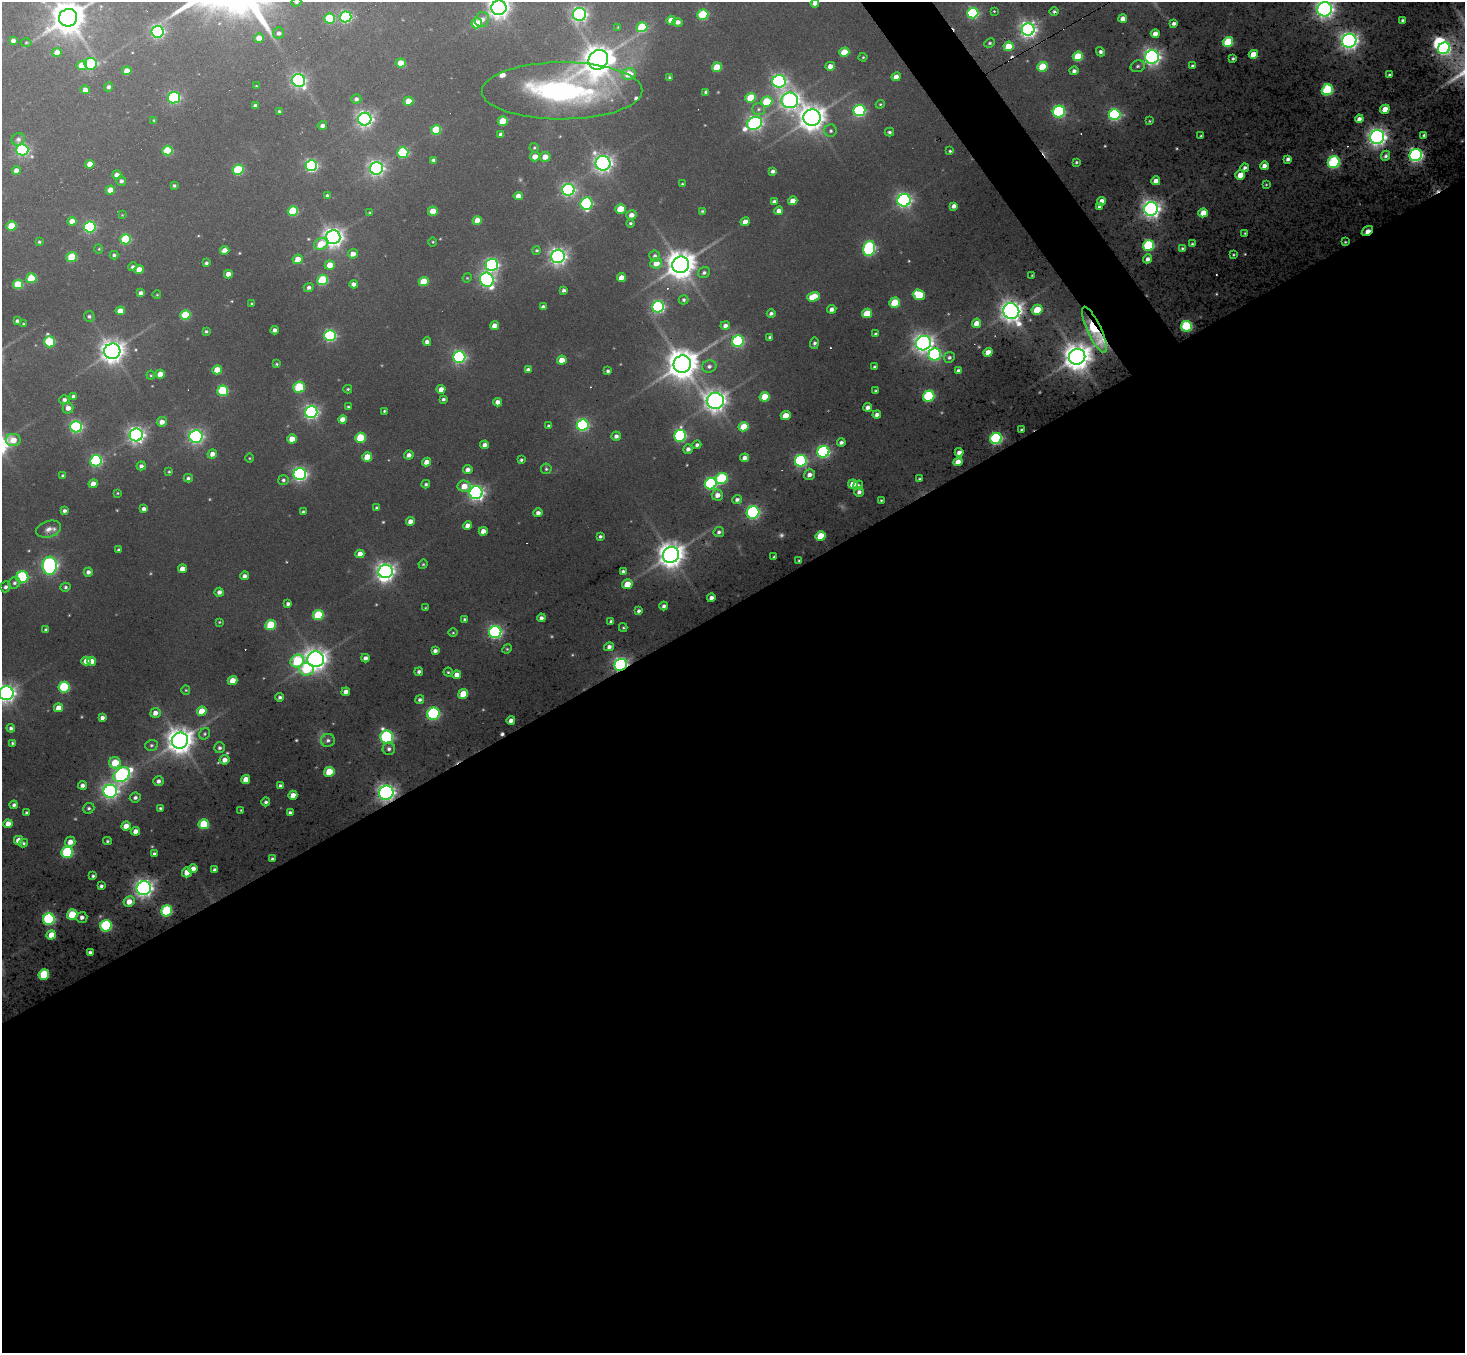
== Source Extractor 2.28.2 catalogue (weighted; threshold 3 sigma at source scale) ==
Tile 15 of 4 x 4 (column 3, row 4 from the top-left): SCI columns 2928-4390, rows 292-1642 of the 5854 x 5848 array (HDU 1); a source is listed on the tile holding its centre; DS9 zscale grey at full resolution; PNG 1467 x 1355 px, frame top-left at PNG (2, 2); each listed source drawn as its Kron ellipse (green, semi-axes under 4 px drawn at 4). Shown black and unused: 57% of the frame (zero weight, under 3 of 6 exposures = <1% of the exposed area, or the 3 px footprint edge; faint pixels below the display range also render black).
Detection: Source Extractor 2.28.2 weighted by HDU 2 'WHT'; one run over the whole footprint, this tile lists its part. Background -0.0452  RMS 0.053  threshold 0.217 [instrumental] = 3 sigma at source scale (4.09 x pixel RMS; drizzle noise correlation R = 1.36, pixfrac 0.8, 0.05/0.05 arcsec/px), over >= 5 px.
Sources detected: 458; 3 too faint to see at this stretch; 2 inside a brighter object's white glare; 7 cosmic-ray / hot-pixel residue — neither listed nor drawn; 2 inside a brighter listed object's ellipse — not listed separately; the other 444 listed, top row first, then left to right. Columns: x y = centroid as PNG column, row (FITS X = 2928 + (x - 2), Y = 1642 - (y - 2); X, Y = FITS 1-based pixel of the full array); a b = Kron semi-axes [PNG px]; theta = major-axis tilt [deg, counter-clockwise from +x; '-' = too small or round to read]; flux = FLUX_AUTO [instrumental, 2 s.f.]
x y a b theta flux
296 2 5 4 - 4.8
815 3 4 4 - 16
499 8 7 7 - 2200
1325 9 7 7 - 1600
994 11 3 3 - 2.8
1054 11 4 3 - 6
973 13 6 5 - 470
579 14 6 6 - 960
703 15 5 5 - 220
346 17 6 5 - 550
68 18 9 8 - 6800
329 18 5 5 - 180
1123 18 4 4 - 24
482 20 8 7 - 22
671 20 4 4 - 40
1402 20 3 3 - 5.6
678 22 5 4 - 17
477 23 5 5 - 100
1174 23 4 3 - 12
618 27 4 4 - 3.2
642 27 5 5 - 160
1028 30 6 6 - 1500
158 32 6 6 - 790
279 33 6 5 - 11
1155 34 4 4 - 29
259 38 5 4 - 38
13 40 4 3 - 13
1349 41 7 7 - 1600
26 42 5 3 - 3.8
1228 42 5 5 - 210
990 43 5 4 - 6
1008 46 5 4 - 94
1444 48 6 5 - 620
57 52 4 4 - 32
844 52 5 4 - 90
1100 52 5 3 - 9
1253 54 5 4 - 71
1078 56 5 4 - 150
863 57 4 4 - 3.8
1152 57 7 6 - 1300
1233 58 3 3 - 5.6
598 60 10 9 - 4800
401 63 5 4 - 69
91 64 6 5 - 180
82 65 5 4 - 71
830 66 5 4 - 24
1138 66 7 5 16 9.2
1192 66 3 3 - 7.8
717 67 5 4 - 110
1042 67 5 5 - 140
127 71 4 4 - 37
1074 71 4 4 - 12
629 74 7 6 - 67
1389 75 3 3 - 5.9
669 77 3 3 - 4.9
896 77 5 4 - 26
299 81 6 6 - 840
779 81 6 6 - 930
256 86 3 3 - 2.4
109 87 4 4 - 10
85 90 4 4 - 26
1327 90 6 5 - 350
562 91 80 28 0 840
706 92 4 3 - 8.9
174 98 6 6 - 450
751 98 5 4 - 120
356 99 5 4 - 11
790 100 8 8 - 1600
408 101 5 4 - 62
767 102 5 5 - 160
880 104 4 4 - 3.9
255 105 4 3 - 8.3
759 109 6 5 - 9.4
1385 109 5 4 - 48
859 110 6 5 - 530
279 112 3 3 - 5.7
1059 112 6 6 - 480
1114 115 6 5 - 560
812 118 8 8 - 3800
365 119 6 6 - 1200
1359 119 4 4 - 19
154 120 3 3 - 4
503 121 5 4 - 81
1150 121 4 3 - 3.4
755 123 7 6 - 990
322 126 5 4 - 12
436 130 5 4 - 150
831 131 6 6 - 9
889 132 4 3 - 6.6
501 134 4 3 - 13
1424 135 4 3 - 6.9
1201 136 3 2 - 3.9
1377 137 7 7 - 1700
18 139 7 6 - 13
534 148 5 4 - 4.8
22 150 6 5 - 680
167 151 5 5 - 150
950 151 4 4 - 4.5
403 152 5 5 - 260
1416 155 6 6 - 1100
1386 156 5 4 - 8.8
535 157 5 4 - 38
545 157 5 5 - 35
1288 159 4 3 - 11
433 160 4 4 - 8.3
1076 162 4 3 - 5.2
1334 162 6 6 - 370
603 163 7 7 - 1600
90 164 4 4 - 45
311 165 6 5 - 620
1264 166 4 4 - 21
376 168 6 6 - 1100
1245 168 4 4 - 11
16 170 4 4 - 21
238 170 5 5 - 240
773 171 3 3 - 11
117 175 4 4 - 20
1240 175 5 4 - 44
121 181 5 4 - 9.8
1156 181 4 4 - 33
682 184 4 3 - 3.8
1266 184 4 3 - 2.9
174 186 3 3 - 6
110 190 5 4 - 49
568 190 6 6 - 830
327 195 4 3 - 7.2
518 196 4 4 - 31
904 200 6 6 - 940
793 201 4 4 - 42
1102 201 4 4 - 26
774 202 4 3 - 11
586 204 6 6 - 430
954 206 4 4 - 18
1099 206 4 3 - 12
620 209 5 5 - 76
1151 209 7 6 - 1700
293 211 5 5 - 180
433 211 5 4 - 58
702 211 3 3 - 4.1
779 211 4 4 - 24
370 213 4 3 - 5.6
1203 213 5 4 - 62
122 215 3 3 - 2.7
631 215 5 4 - 24
72 221 4 4 - 31
477 221 5 4 - 46
745 222 4 4 - 27
630 223 4 4 - 6.3
11 226 5 4 - 98
90 227 6 5 - 460
1367 231 6 3 36 40
1245 233 3 2 - 3.3
333 237 7 7 - 2000
126 239 5 5 - 220
39 242 3 3 - 4.4
433 242 4 3 - 3.3
1345 242 3 2 - 3.5
321 244 7 5 24 75
1192 244 4 3 - 5.4
1148 245 5 5 - 340
869 248 8 6 77 570
1182 248 4 3 - 4.8
99 249 5 3 - 3.1
225 250 4 4 - 31
537 250 4 4 - 5.5
353 254 5 4 - 26
114 255 4 3 - 6.9
1233 255 3 3 - 3.6
558 256 7 6 - 1400
655 256 5 5 - 11
72 257 5 5 - 140
298 259 5 4 - 48
1148 259 5 4 - 15
206 263 4 3 - 7.2
656 263 6 5 - 42
330 265 5 5 - 50
492 265 6 6 - 810
681 265 8 8 - 5100
133 267 4 4 - 8.3
139 270 5 4 - 48
704 273 6 5 - 9.2
228 274 4 4 - 28
1032 275 4 2 - 2.8
31 278 5 5 - 130
467 278 5 4 - 3.9
621 278 4 4 - 32
323 280 5 5 - 240
487 280 7 6 - 880
424 282 5 4 - 100
18 284 5 5 - 150
354 284 4 4 - 19
309 287 5 4 - 11
563 290 3 3 - 9
141 293 4 4 - 14
157 295 4 3 - 2.8
919 295 6 5 - 130
814 297 6 4 18 92
684 300 5 4 - 7.6
252 303 3 3 - 3.8
894 303 5 5 - 100
543 307 4 4 - 13
658 307 6 5 - 700
832 309 4 4 - 15
1037 310 5 5 - 98
120 311 5 4 - 41
1011 311 8 8 - 2600
771 313 4 4 - 10
867 313 5 4 - 100
185 315 5 5 - 170
89 316 5 5 - 8.2
17 321 4 4 - 7.9
976 323 5 4 - 37
24 324 4 2 - 3.1
494 326 4 4 - 29
725 326 5 4 - 15
1186 326 5 5 - 360
275 330 4 4 - 14
1094 330 25 7 -65 320
206 331 4 3 - 5.8
875 334 3 3 - 4.1
330 335 6 5 - 570
770 337 3 3 - 5.6
738 341 6 5 - 510
49 342 6 5 - 220
427 342 4 4 - 15
814 343 6 3 82 9.2
923 343 8 7 - 1800
112 351 8 8 - 2800
988 352 5 4 - 38
935 354 6 6 - 530
459 357 6 5 - 770
949 357 5 5 - 8.8
1077 357 8 8 - 4600
562 360 5 4 - 50
276 364 3 3 - 4.1
682 364 9 8 - 6200
709 366 7 6 - 12
874 367 3 3 - 5.8
217 370 5 4 - 76
528 370 4 4 - 13
958 370 4 3 - 8.5
608 371 3 3 - 7.7
160 374 4 4 - 46
151 375 4 4 - 4.1
299 387 6 5 - 190
348 389 4 4 - 4.6
441 389 4 4 - 26
223 391 5 5 - 250
875 391 3 3 - 5.2
929 396 6 5 - 360
74 397 4 4 - 17
765 397 5 4 - 89
443 399 4 3 - 8.4
64 400 5 4 - 12
715 401 8 8 - 2200
498 402 4 4 - 21
348 407 4 3 - 5.2
868 407 4 4 - 17
68 408 5 5 - 22
384 411 3 3 - 4.3
311 412 6 6 - 960
877 415 4 4 - 15
786 416 5 4 - 57
343 419 4 4 - 39
162 422 5 5 - 25
583 425 6 5 - 600
548 426 3 3 - 5.7
76 427 6 5 - 660
744 427 5 4 - 95
1021 430 3 2 - 3.7
136 435 6 6 - 1400
616 436 4 4 - 13
680 436 6 5 - 510
196 437 6 6 - 870
361 438 5 5 - 170
996 438 6 5 - 560
292 439 4 4 - 49
13 440 7 6 - 54
841 442 4 3 - 11
485 445 4 4 - 16
697 445 4 4 - 11
688 449 5 4 - 14
823 452 6 5 - 690
959 452 4 4 - 18
212 454 5 4 - 24
409 455 5 4 - 18
367 457 5 4 - 76
249 458 5 3 - 3.1
745 458 4 4 - 20
521 460 3 3 - 6.1
96 461 6 5 - 540
801 461 6 5 - 590
426 462 4 4 - 27
958 462 5 4 - 39
141 466 5 4 - 11
546 469 5 5 - 5.9
468 470 5 4 - 18
169 472 4 4 - 4.1
300 474 6 6 - 890
809 475 6 5 - 20
63 476 4 4 - 7.2
188 478 4 4 - 7.7
722 478 6 5 - 280
919 479 4 3 - 5.6
283 480 5 5 - 8.7
93 484 4 4 - 41
426 484 4 3 - 6
711 484 6 5 - 540
853 484 5 4 - 46
858 485 5 4 - 7.2
464 486 6 5 - 48
859 492 5 4 - 13
117 493 4 3 - 3.9
476 493 6 6 - 1100
717 495 6 5 - 25
737 499 5 4 - 11
881 500 3 2 - 3.4
377 508 4 4 - 7.6
144 509 4 4 - 16
64 511 4 4 - 11
303 512 3 3 - 6.1
753 512 6 6 - 650
538 513 4 4 - 16
410 521 4 4 - 23
467 526 4 4 - 23
48 529 13 8 16 26
483 531 4 4 - 27
719 532 5 5 - 10
600 536 3 3 - 7.2
821 536 5 4 - 110
118 550 3 3 - 6.5
360 554 4 4 - 30
671 555 8 8 - 3600
774 557 3 3 - 3.9
799 560 3 3 - 3.5
423 564 5 4 - 4.1
50 566 9 7 -88 960
182 569 4 4 - 34
385 571 7 6 - 1600
88 572 4 4 - 13
623 572 4 3 - 13
244 576 4 4 - 14
22 577 6 6 - 310
14 583 6 5 - 9.3
627 584 5 4 - 59
6 587 5 5 - 9.7
65 587 5 4 - 6.8
219 592 4 4 - 16
711 598 4 3 - 15
288 604 4 3 - 10
664 606 4 4 - 11
425 608 4 3 - 3.1
639 611 4 4 - 8.1
318 615 5 5 - 190
541 618 4 4 - 12
465 619 4 4 - 6.1
611 621 4 3 - 8.1
219 622 4 4 - 3.4
271 625 5 5 - 160
623 628 4 4 - 4.2
46 630 4 3 - 8.5
495 632 6 6 - 810
453 633 5 3 - 3.5
609 647 5 4 - 14
507 649 5 4 - 4.4
435 651 4 3 - 13
365 658 4 4 - 16
316 659 8 8 - 2500
86 661 4 4 - 32
91 661 4 4 - 36
297 661 7 6 - 250
621 665 6 5 - 970
306 669 7 6 - 140
419 672 4 4 - 11
448 672 4 4 - 4.6
457 675 4 4 - 30
232 680 5 4 - 54
64 687 5 5 - 310
186 690 4 4 - 4
346 692 4 4 - 20
6 693 7 7 - 1700
463 694 5 4 - 95
280 697 4 4 - 9.3
420 700 5 4 - 8.6
59 708 4 4 - 43
202 711 5 4 - 62
155 713 5 5 - 25
433 714 6 6 - 460
102 718 4 3 - 13
511 720 4 4 - 18
11 728 4 4 - 9.9
205 734 6 5 - 6.1
387 737 7 6 - 560
328 740 7 6 - 12
180 741 8 8 - 4200
13 743 4 3 - 5.8
151 745 6 5 - 7.4
219 748 5 5 - 9.1
389 749 6 6 - 12
225 760 5 4 - 26
115 763 6 6 - 89
329 772 5 5 - 100
122 775 9 6 35 960
246 779 4 4 - 41
158 781 5 5 - 13
82 785 4 4 - 15
280 786 4 3 - 9.9
110 791 7 6 - 1200
386 793 7 7 - 1400
293 795 4 4 - 35
135 798 5 5 - 11
266 802 4 4 - 7.9
14 805 4 4 - 10
89 808 6 5 - 7.5
160 808 3 3 - 5.2
241 810 3 3 - 3.3
26 813 4 3 - 5.9
290 813 4 3 - 10
8 824 4 4 - 34
204 824 5 5 - 160
126 826 4 4 - 38
135 831 5 4 - 23
18 840 4 4 - 35
107 841 4 3 - 5.7
70 842 5 5 - 29
24 843 5 4 - 6
67 852 6 5 - 370
154 854 4 3 - 9.7
272 859 3 3 - 5.6
193 869 4 4 - 28
215 870 4 3 - 9.8
187 872 5 5 - 39
93 876 4 3 - 7.8
101 886 4 3 - 8.2
144 888 7 7 - 1700
129 902 5 5 - 38
167 911 5 5 - 280
72 915 5 5 - 140
82 917 5 5 - 13
49 919 6 5 - 440
106 926 6 5 - 420
51 935 5 4 - 51
90 953 4 3 - 10
44 974 5 5 - 160
Overlapping masked pixels (flux is a lower limit): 4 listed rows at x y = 1367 231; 1094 330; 621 665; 386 793
Isophote crosses this tile's border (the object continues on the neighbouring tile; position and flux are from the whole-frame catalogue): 6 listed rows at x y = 296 2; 815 3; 499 8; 1325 9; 68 18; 6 693